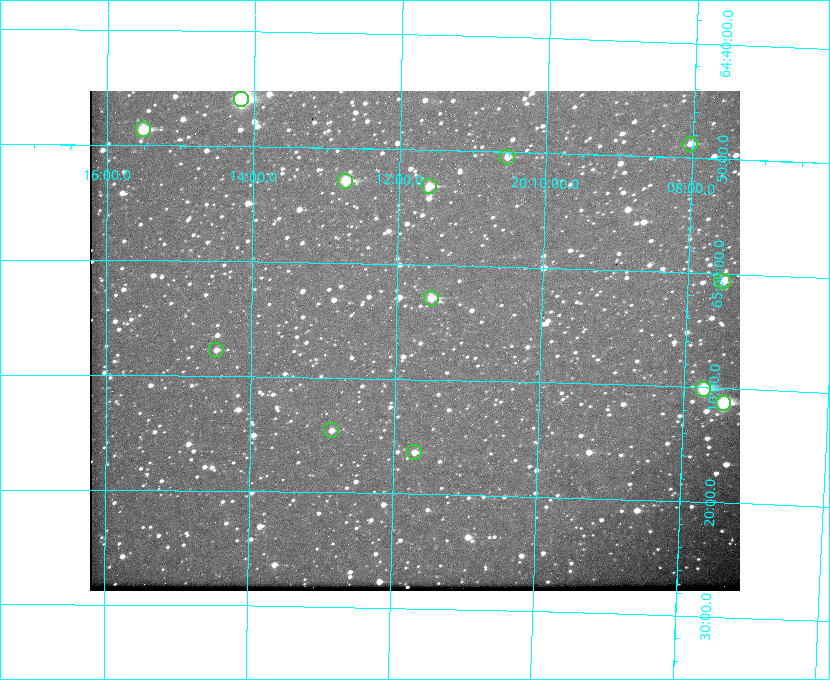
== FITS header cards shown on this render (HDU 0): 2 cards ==
NAXIS1  =                  650
NAXIS2  =                  500

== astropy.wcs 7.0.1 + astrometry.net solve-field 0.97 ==
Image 650 x 500 px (HDU 0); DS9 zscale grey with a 90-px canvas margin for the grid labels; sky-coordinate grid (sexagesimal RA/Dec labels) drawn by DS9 from the SOLVED WCS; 13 Tycho-2 reference stars matched to detected sources circled (green)
Header WCS: none
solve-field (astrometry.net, Tycho-2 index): SOLVED blind (the file carries no WCS)
Solved WCS: RA---TAN-SIP/DEC--TAN-SIP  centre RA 20:11:44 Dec +65:07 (302.94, +65.11 deg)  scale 5.23 arcsec/px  FOV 56.7' x 43.6'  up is +179 deg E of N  parity flipped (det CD > 0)
(file carries no celestial WCS; the grid is the blind solution)
Tycho-2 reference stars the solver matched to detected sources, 13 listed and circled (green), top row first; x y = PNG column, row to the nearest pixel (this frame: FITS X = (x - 90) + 1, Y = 500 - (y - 91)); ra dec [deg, ICRS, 3 dp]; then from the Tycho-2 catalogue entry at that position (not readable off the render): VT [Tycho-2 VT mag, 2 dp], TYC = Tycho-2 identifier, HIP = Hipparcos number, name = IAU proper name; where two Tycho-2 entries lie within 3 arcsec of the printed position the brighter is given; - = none
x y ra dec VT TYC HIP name
241 99 303.544 +64.765 7.36 4240-620-1 99731 -
143 129 303.878 +64.810 8.93 4240-794-1 - -
690 144 302.008 +64.813 10.38 4240-809-1 - -
507 157 302.633 +64.841 10.69 4240-985-1 - -
345 181 303.184 +64.880 9.02 4240-488-1 - -
429 186 302.897 +64.886 9.40 4240-717-1 - -
723 281 301.878 +65.011 10.80 4240-59-1 - -
431 298 302.882 +65.048 10.25 4240-98-1 - -
216 350 303.620 +65.129 11.18 4240-34-1 - -
703 389 301.932 +65.168 8.01 4240-866-1 99147 -
723 403 301.862 +65.188 7.70 4240-604-1 99125 -
331 430 303.217 +65.244 11.17 4240-236-1 - -
414 452 302.928 +65.273 10.74 4240-760-1 - -